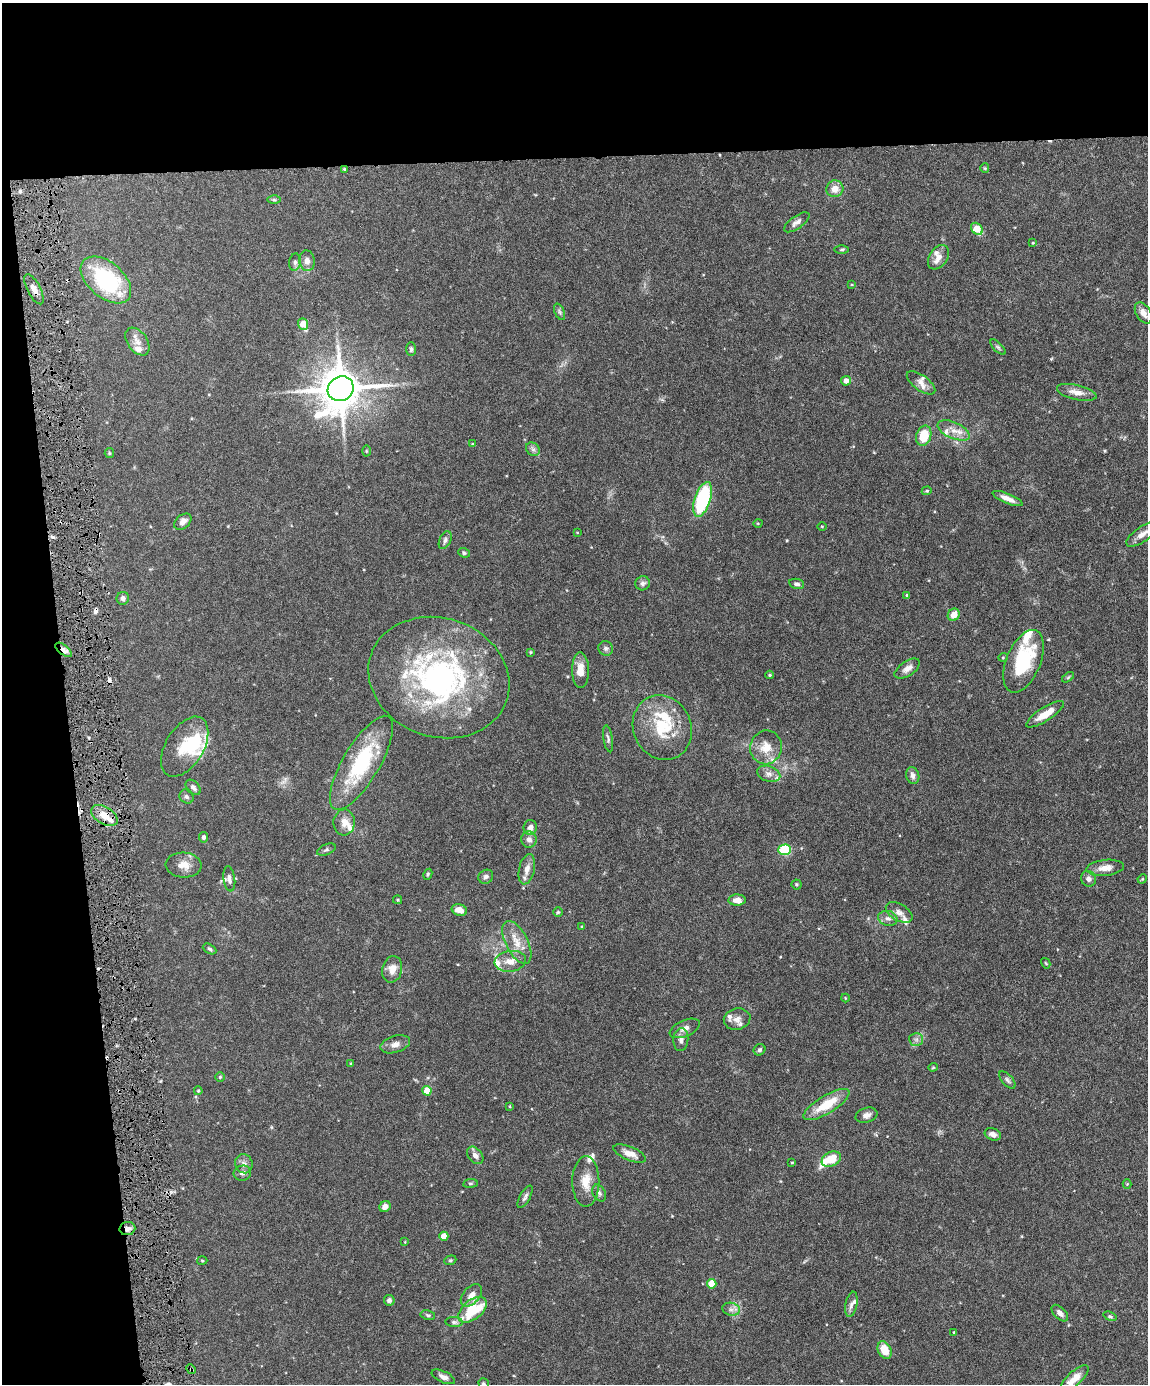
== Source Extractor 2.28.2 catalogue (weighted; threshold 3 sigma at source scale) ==
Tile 1 of 4 x 3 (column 1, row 1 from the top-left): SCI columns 2-1147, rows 3003-4384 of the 4586 x 4516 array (HDU 1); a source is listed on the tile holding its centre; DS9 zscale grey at full resolution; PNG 1150 x 1386 px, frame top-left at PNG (2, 3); each listed source drawn as its Kron ellipse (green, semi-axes under 4 px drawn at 4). Shown black and unused: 17% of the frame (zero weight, under 4 of 8 exposures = <1% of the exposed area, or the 3 px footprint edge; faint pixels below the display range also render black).
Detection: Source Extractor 2.28.2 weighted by HDU 2 'WHT'; one run over the whole footprint, this tile lists its part. Background 0.0981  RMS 0.0031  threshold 0.0127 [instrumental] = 3 sigma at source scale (4.09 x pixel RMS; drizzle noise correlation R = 1.36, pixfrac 0.8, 0.05/0.05 arcsec/px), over >= 5 px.
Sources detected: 167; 2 inside a brighter object's white glare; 3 cosmic-ray / hot-pixel residue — neither listed nor drawn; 19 inside a brighter listed object's ellipse — not listed separately; the other 143 listed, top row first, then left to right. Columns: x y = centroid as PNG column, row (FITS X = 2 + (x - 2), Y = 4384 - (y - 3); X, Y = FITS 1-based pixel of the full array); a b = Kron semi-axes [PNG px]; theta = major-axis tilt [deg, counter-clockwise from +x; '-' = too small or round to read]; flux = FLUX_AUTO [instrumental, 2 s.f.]
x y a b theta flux
985 168 5 4 - 0.31
344 169 3 3 - 0.27
835 189 8 8 - 2.6
274 200 6 4 -1 0.49
797 222 15 6 35 1.3
977 229 7 5 -47 5.4
1033 243 3 3 - 0.21
842 249 7 3 1 0.4
938 257 13 9 55 2.4
307 261 10 7 -81 1.8
295 262 9 5 81 0.78
106 280 29 17 -41 29
852 285 4 3 - 0.23
34 289 17 6 -62 1.9
560 312 9 4 -67 0.58
1143 313 11 7 -58 1.9
303 324 6 5 - 5.3
137 342 15 9 -54 2.4
998 347 10 4 -45 0.56
411 349 7 5 88 0.62
846 381 5 5 - 1.4
921 383 17 7 -36 1.8
341 389 13 12 - 1100
1077 392 20 7 -13 2.6
954 430 17 8 -23 2.9
924 436 10 7 74 7.4
472 444 4 3 - 0.25
533 449 7 6 - 0.79
366 451 5 3 - 0.24
109 453 5 4 - 0.31
927 491 5 4 - 0.34
703 499 18 8 72 26
1008 499 16 5 -23 2.1
183 522 10 6 41 1.6
758 523 5 3 - 0.24
822 526 5 3 - 0.24
577 532 4 3 - 0.19
1142 534 18 7 35 2.2
445 540 9 5 66 0.85
464 553 6 4 -22 0.45
643 583 7 7 - 0.9
797 584 7 5 -11 0.72
907 595 4 4 - 0.35
123 598 6 6 - 1
954 615 6 5 - 3
606 648 7 7 - 0.84
64 650 10 4 -38 2.3
530 652 3 3 - 0.3
1003 657 5 3 - 0.24
1023 661 33 17 67 20
907 669 14 7 34 1.8
580 670 18 8 -89 3.7
770 675 4 3 - 0.33
1068 677 7 3 37 0.34
439 678 72 59 -19 73
1045 714 22 6 33 4.5
662 727 33 29 -66 13
608 739 14 4 -81 0.79
185 747 33 19 58 8.8
766 747 17 16 - 4.4
361 763 53 18 59 23
769 774 12 7 -17 1.6
913 775 8 6 -74 1.2
193 787 9 6 -46 0.97
187 797 7 6 - 0.7
104 815 14 8 -32 4.6
344 822 13 11 88 2.6
530 827 7 6 - 1.5
203 837 5 4 - 0.98
529 840 8 7 - 1.6
326 850 10 5 23 0.61
785 850 6 5 - 22
184 865 18 12 -4 3.3
1105 868 19 8 6 2.6
527 869 15 8 77 2.3
428 874 6 4 62 0.35
486 877 8 6 34 0.96
229 879 12 6 -82 1.1
1089 879 8 7 - 1.2
1142 879 5 4 - 0.28
796 884 5 5 - 0.4
398 900 4 3 - 0.32
737 900 8 5 -1 2.5
459 910 8 5 -18 2.4
558 912 5 5 - 0.36
899 912 14 8 -30 1.8
888 918 10 7 -14 1.2
582 927 4 3 - 0.27
517 942 23 11 -63 4.4
210 949 7 4 -28 0.5
510 961 16 10 9 3.2
1046 963 5 4 - 0.29
392 969 13 10 77 3
845 998 4 4 - 0.25
737 1019 13 10 11 2
685 1028 16 8 24 1.8
916 1039 7 6 - 0.94
681 1040 11 7 85 1.3
395 1044 15 8 17 1.7
760 1050 6 5 - 0.65
351 1064 4 3 - 0.32
933 1067 4 4 - 0.29
220 1077 4 4 - 0.42
1007 1080 10 5 -48 0.79
198 1091 4 3 - 0.32
427 1091 5 4 - 5.6
826 1105 26 9 31 8
510 1106 4 3 - 0.21
867 1115 11 7 17 1.3
993 1134 8 6 -22 1.4
630 1154 17 7 -23 2.7
475 1155 10 7 -50 1.3
831 1159 10 7 25 5.9
792 1163 4 2 - 0.24
244 1164 10 8 -67 1.4
242 1173 9 7 12 0.92
586 1181 25 13 90 4.6
470 1183 7 4 8 0.37
1127 1184 4 4 - 0.27
599 1193 9 6 -62 0.87
525 1197 12 5 61 0.88
385 1206 6 5 - 1.6
127 1229 8 6 12 1.3
444 1236 4 4 - 3.8
405 1242 4 2 - 0.17
450 1260 6 4 20 0.41
202 1261 5 3 - 0.27
712 1284 5 4 - 7.4
471 1295 13 8 48 2.4
389 1300 5 5 - 0.75
851 1304 13 6 79 1.2
731 1309 9 6 -10 1.2
472 1310 17 9 39 13
1060 1313 10 5 -45 1.1
428 1315 7 4 -11 0.49
1110 1316 7 4 -20 0.43
454 1322 9 5 -6 0.64
954 1332 3 3 - 0.29
884 1350 9 6 -66 5.1
191 1369 5 4 - 0.43
443 1377 12 5 -25 1.3
1074 1379 19 7 43 3.5
484 1384 6 5 - 0.58
Overlapping masked pixels (flux is a lower limit): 4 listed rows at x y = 64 650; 104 815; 127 1229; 191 1369
Isophote crosses this tile's border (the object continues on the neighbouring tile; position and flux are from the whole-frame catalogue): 3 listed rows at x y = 1142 534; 1074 1379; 484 1384